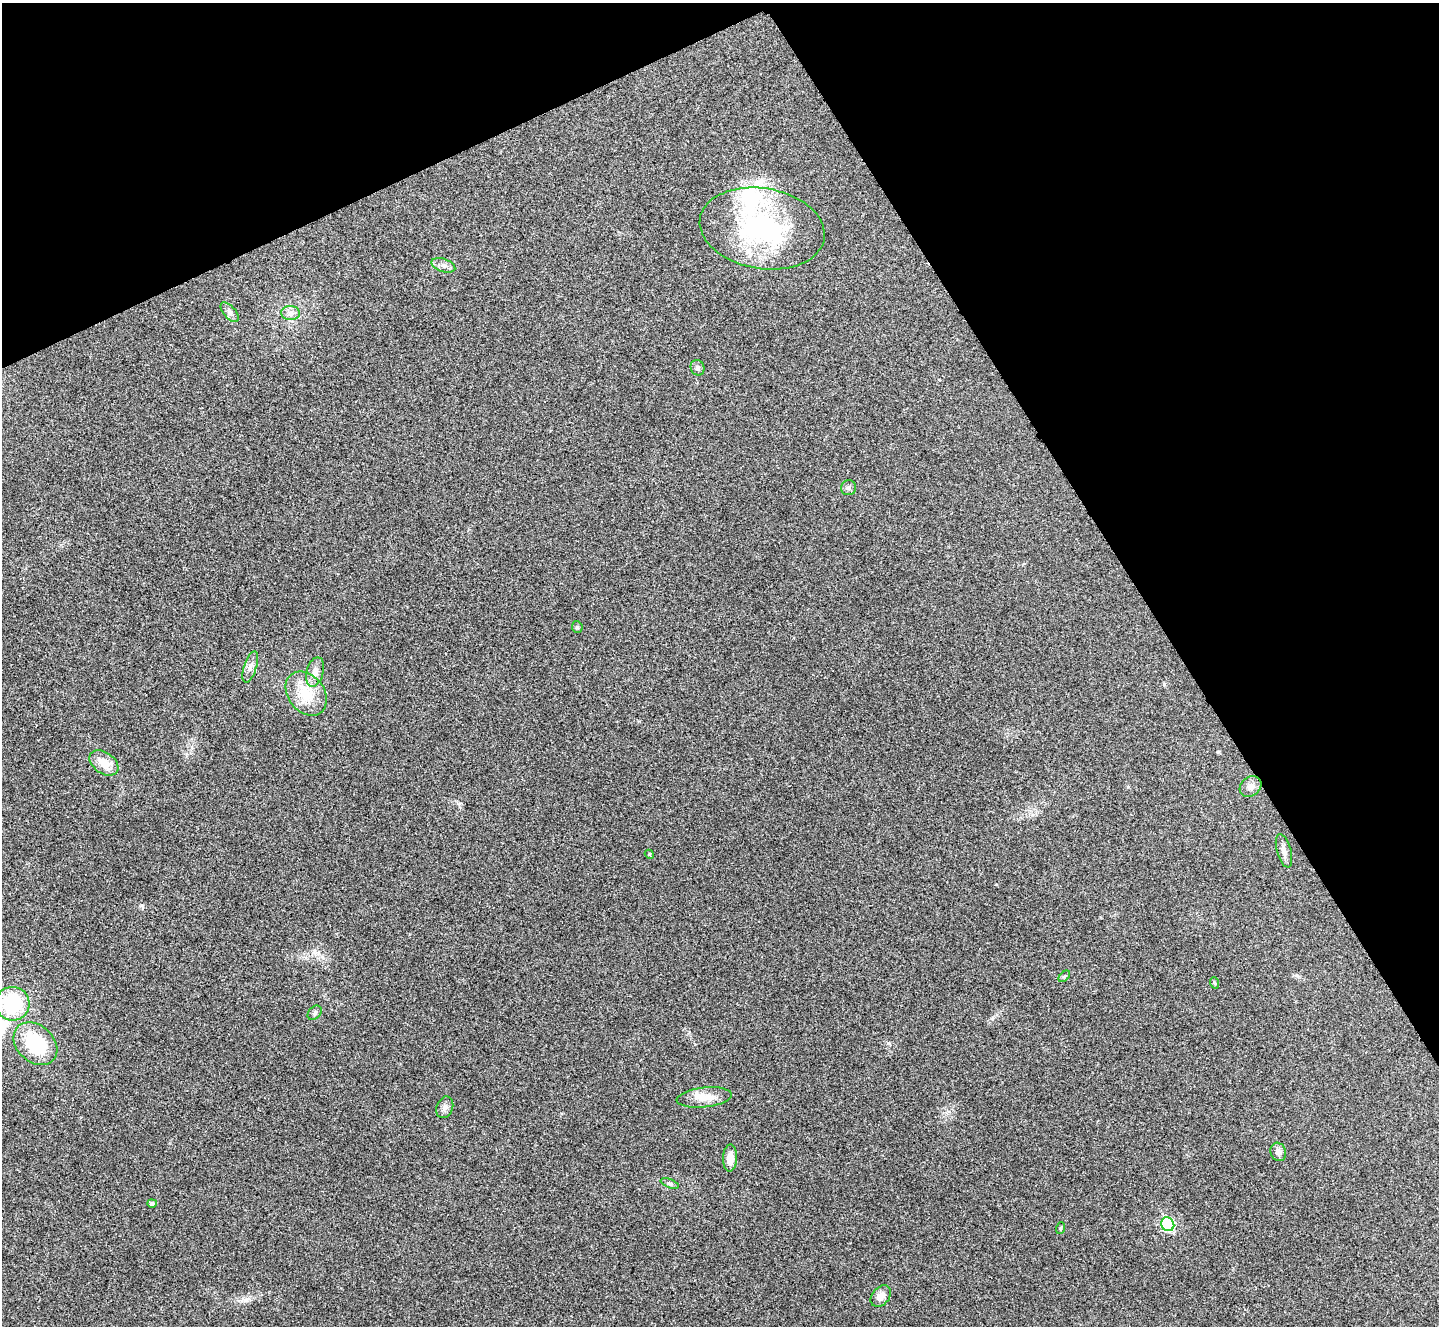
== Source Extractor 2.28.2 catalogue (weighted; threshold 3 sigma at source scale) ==
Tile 3 of 4 x 4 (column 3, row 1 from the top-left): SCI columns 2880-4316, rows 4133-5456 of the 5763 x 5753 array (HDU 1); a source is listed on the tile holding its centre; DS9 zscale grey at full resolution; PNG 1441 x 1328 px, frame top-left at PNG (2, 3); each listed source drawn as its Kron ellipse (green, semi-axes under 4 px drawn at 4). Shown black and unused: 26% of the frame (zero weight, under 3 of 4 exposures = <1% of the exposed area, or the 3 px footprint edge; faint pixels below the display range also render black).
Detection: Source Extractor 2.28.2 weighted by HDU 2 'WHT'; one run over the whole footprint, this tile lists its part. Background 0.082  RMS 0.0073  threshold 0.0327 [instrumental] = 3 sigma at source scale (4.5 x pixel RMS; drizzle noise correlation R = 1.50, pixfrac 1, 0.05/0.05 arcsec/px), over >= 5 px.
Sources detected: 30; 2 inside a brighter listed object's ellipse — not listed separately; the other 28 listed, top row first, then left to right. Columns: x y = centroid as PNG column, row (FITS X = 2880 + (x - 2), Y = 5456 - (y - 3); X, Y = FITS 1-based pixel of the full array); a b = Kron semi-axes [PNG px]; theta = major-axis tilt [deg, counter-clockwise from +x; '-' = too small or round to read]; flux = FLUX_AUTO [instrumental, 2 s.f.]
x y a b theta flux
762 228 63 40 -10 120
443 265 12 6 -18 3.2
230 312 12 6 -49 2.6
290 313 9 7 -2 3.3
697 368 8 6 -66 2
848 488 7 7 - 2.2
577 627 6 5 - 1.1
250 667 16 6 72 3.9
315 672 15 8 74 5.2
306 694 24 18 -52 20
104 763 16 10 -36 10
1250 786 12 9 39 4.5
1284 851 17 7 -74 4.1
649 854 4 3 - 0.65
1064 976 7 4 45 1
1215 983 6 3 -70 0.84
12 1004 17 17 - 47
315 1013 8 6 46 1.8
35 1044 24 18 -42 42
704 1097 28 10 6 9.8
445 1107 11 8 69 3.2
1278 1152 9 7 -70 3.5
730 1158 13 7 88 6
670 1183 9 3 -21 1.3
152 1203 5 4 - 1.9
1168 1224 7 6 - 74
1061 1228 6 3 70 0.82
881 1296 12 8 49 6.4
Unlisted compact peaks at least as high as the median listed source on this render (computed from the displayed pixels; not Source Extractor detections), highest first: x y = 142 905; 888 1043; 992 1018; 1128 787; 1164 684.